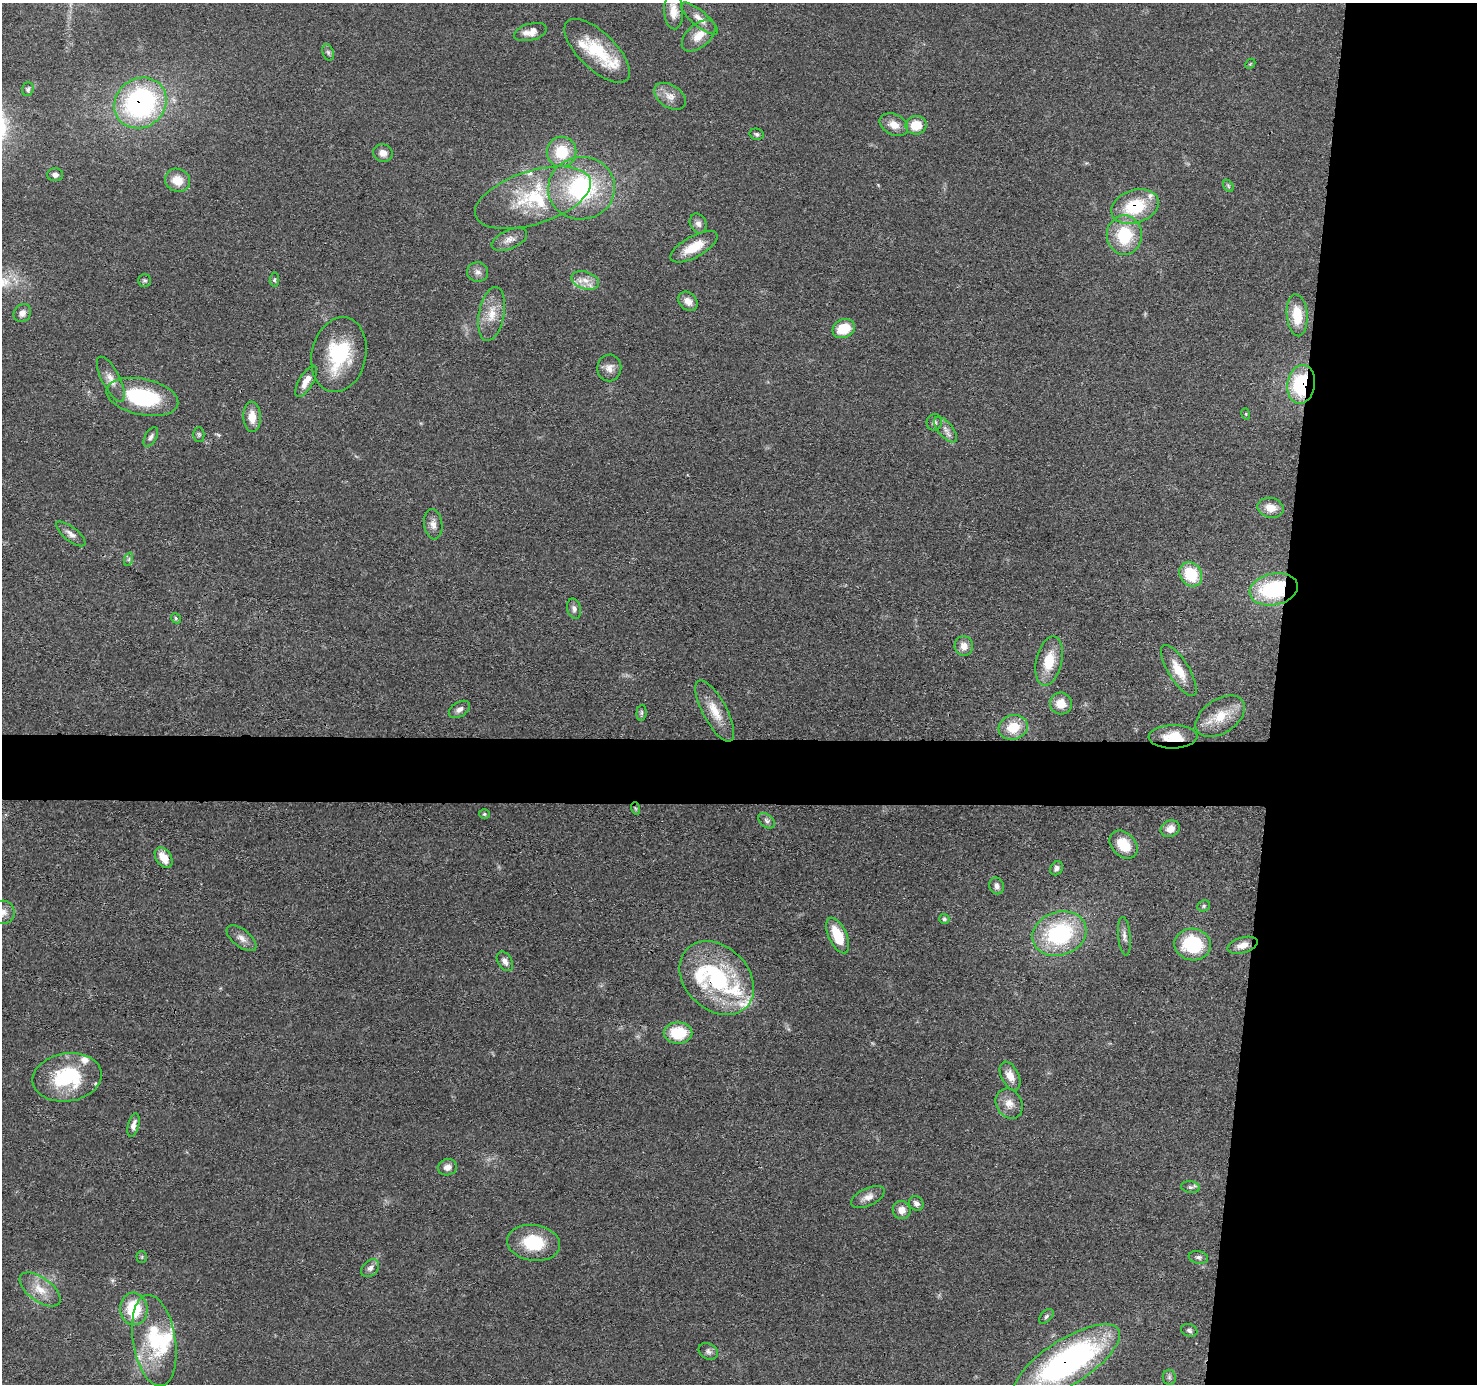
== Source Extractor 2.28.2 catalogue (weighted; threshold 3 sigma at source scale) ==
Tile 6 of 3 x 3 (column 3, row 2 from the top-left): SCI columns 2956-4430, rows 1585-2966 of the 4434 x 4459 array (HDU 1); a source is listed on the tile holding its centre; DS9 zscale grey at full resolution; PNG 1479 x 1386 px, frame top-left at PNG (2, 3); each listed source drawn as its Kron ellipse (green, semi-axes under 4 px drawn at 4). Shown black and unused: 18% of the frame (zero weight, under 3 of 4 exposures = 1% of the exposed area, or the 3 px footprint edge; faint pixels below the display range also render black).
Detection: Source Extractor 2.28.2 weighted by HDU 2 'WHT'; one run over the whole footprint, this tile lists its part. Background 0.0473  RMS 0.005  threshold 0.0225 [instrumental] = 3 sigma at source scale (4.5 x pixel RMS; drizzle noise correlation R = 1.50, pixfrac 1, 0.05/0.05 arcsec/px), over >= 5 px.
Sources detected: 118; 2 inside a brighter object's white glare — neither listed nor drawn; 11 inside a brighter listed object's ellipse — not listed separately; the other 105 listed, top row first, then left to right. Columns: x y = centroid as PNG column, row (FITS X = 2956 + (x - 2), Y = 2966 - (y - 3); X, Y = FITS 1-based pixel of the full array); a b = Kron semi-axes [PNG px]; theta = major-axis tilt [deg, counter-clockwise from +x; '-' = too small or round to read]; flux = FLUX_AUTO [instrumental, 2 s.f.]
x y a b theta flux
673 11 18 9 -86 6.1
699 19 23 7 -40 4.9
530 32 17 8 15 4.7
699 36 20 11 41 7.6
597 51 42 18 -44 24
328 52 8 5 -71 1.2
1250 64 6 4 44 0.59
28 89 7 5 71 1.3
670 96 17 11 -34 5.2
140 103 27 24 38 100
894 125 15 10 -26 5.6
916 125 10 9 - 9.8
757 134 7 5 -13 1
562 152 15 15 - 17
383 153 9 8 - 3.7
55 175 8 6 1 1.9
177 180 13 11 -27 7.8
1228 186 7 4 -60 0.79
581 188 33 31 6 61
533 198 60 26 18 41
1135 207 24 16 19 25
698 223 10 8 -63 2.5
1124 235 20 17 90 25
509 239 19 9 23 4.1
694 247 26 10 29 11
478 272 10 9 - 2.7
145 280 6 6 - 1
274 280 7 4 83 0.86
585 280 14 8 -17 4.9
688 301 11 8 -44 4
22 313 9 8 - 2.9
492 314 27 12 79 10
1297 315 21 10 -85 13
844 329 11 9 24 12
339 355 38 27 77 35
609 368 13 12 - 4
111 379 25 9 -63 5.2
306 381 18 7 60 5.1
1301 384 19 13 81 40
142 397 36 18 -12 43
1246 414 6 3 -73 0.53
252 417 15 8 -88 6.6
934 422 8 7 - 1.5
946 430 15 7 -50 3
199 434 7 5 -89 0.96
151 437 11 5 61 1.7
1271 508 13 10 -13 6.2
433 524 15 9 -83 3.5
71 534 18 7 -38 3.2
129 559 7 4 71 1
1191 574 13 10 -55 19
1274 589 24 16 12 43
574 609 10 7 -77 2
176 618 5 4 - 0.81
964 646 10 9 - 4.3
1049 661 25 13 77 14
1179 670 29 10 -58 10
1061 703 11 11 - 7.5
459 709 12 7 33 2.6
715 711 34 12 -62 11
641 713 8 5 85 1.1
1220 716 27 17 33 13
1013 727 15 12 17 13
1173 737 24 11 1 13
635 808 6 4 -71 0.66
484 814 5 4 - 0.76
766 821 9 6 -41 1.6
1170 829 10 8 26 4.7
1123 845 16 11 -46 12
164 858 11 7 -55 7.9
1056 868 7 6 - 1.7
997 886 8 7 - 2.5
1204 906 7 5 23 0.86
3 912 12 11 - 3.6
944 919 5 5 - 0.81
1059 934 27 21 18 55
838 936 19 9 -65 16
1124 936 19 6 -85 2.7
241 938 18 9 -39 3.7
1193 944 18 16 -8 31
1243 945 15 7 16 4.5
505 961 10 7 -57 2.8
717 978 42 31 -43 61
678 1033 14 10 0 18
1010 1076 15 8 -63 5.6
67 1077 35 24 9 40
1009 1104 16 13 -60 5.4
133 1125 12 5 76 2.7
447 1167 10 8 11 3.4
1190 1187 9 5 -7 1.3
868 1197 18 9 25 4
916 1203 8 6 -43 1.8
902 1210 9 8 - 4.3
534 1243 26 18 -8 22
142 1257 6 5 - 0.7
1198 1257 10 6 -10 1.5
370 1268 10 7 44 2.1
40 1289 24 12 -36 9
134 1309 16 13 -85 22
1046 1316 9 5 46 1.1
1189 1330 8 6 -22 1.2
154 1340 46 21 -81 31
708 1351 10 7 -27 1.9
1067 1362 61 22 33 150
1169 1377 7 6 - 1.3
Overlapping masked pixels (flux is a lower limit): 8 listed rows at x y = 140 103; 1135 207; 1301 384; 1274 589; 1173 737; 635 808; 717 978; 1067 1362
Isophote crosses this tile's border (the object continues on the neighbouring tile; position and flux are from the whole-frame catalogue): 2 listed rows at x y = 3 912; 1067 1362